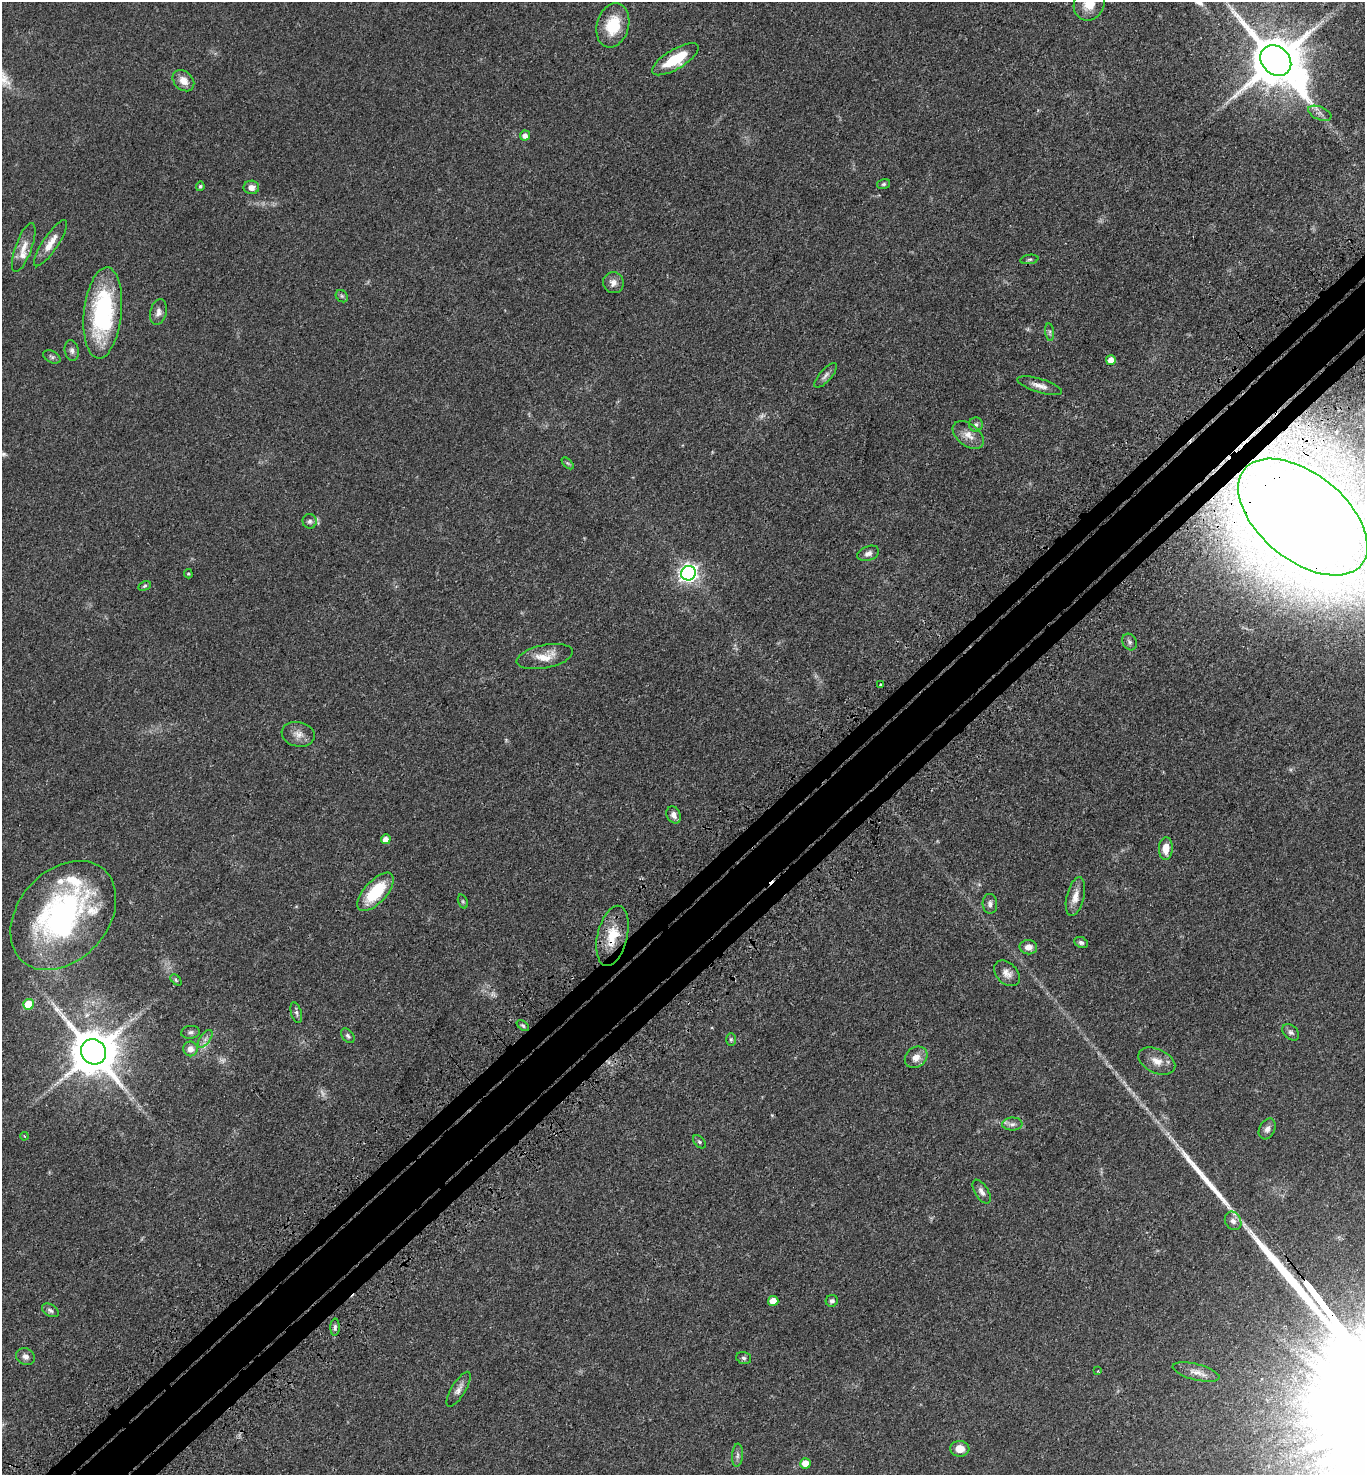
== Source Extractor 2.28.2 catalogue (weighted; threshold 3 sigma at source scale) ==
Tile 7 of 4 x 4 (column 3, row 2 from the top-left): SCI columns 2974-4336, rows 3046-4518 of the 6090 x 6092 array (HDU 1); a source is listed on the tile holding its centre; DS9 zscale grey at full resolution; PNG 1367 x 1477 px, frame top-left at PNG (2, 2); each listed source drawn as its Kron ellipse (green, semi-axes under 4 px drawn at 4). Shown black and unused: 6% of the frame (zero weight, under 3 of 4 exposures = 6% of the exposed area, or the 3 px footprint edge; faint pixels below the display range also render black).
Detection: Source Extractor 2.28.2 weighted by HDU 2 'WHT'; one run over the whole footprint, this tile lists its part. Background 0.0438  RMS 0.0052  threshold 0.0233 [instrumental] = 3 sigma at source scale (4.5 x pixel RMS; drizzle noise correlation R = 1.50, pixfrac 1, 0.05/0.05 arcsec/px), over >= 5 px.
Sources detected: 90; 5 too faint to see at this stretch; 1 inside a brighter object's white glare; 1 long thin detection or spike segment (spike, bleed or trail) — neither listed nor drawn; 4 inside a brighter listed object's ellipse — not listed separately; the other 79 listed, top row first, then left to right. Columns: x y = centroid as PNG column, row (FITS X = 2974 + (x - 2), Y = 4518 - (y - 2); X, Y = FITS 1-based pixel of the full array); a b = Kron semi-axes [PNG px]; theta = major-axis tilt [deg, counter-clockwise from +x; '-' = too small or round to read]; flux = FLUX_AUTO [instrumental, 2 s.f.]
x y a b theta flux
1089 4 17 15 61 8.6
613 25 22 16 74 16
675 59 26 10 31 18
1276 61 17 13 -43 3300
183 81 12 9 -43 4.9
1320 113 12 6 -23 2.2
525 135 5 5 - 2.8
884 184 6 5 - 0.89
200 186 5 4 - 0.78
251 187 8 6 1 3.2
50 243 27 7 56 6.6
24 247 26 8 70 5.6
1029 259 9 4 10 0.97
613 283 10 10 - 3.2
342 296 7 5 -46 0.84
158 312 13 8 77 2.5
103 313 46 19 84 61
1050 332 9 4 -82 1.1
72 351 10 7 -79 1.9
52 357 9 6 -29 1.2
1111 360 5 5 - 5.8
826 375 15 6 48 2.1
1040 386 23 7 -17 3.9
976 424 7 7 - 1.3
968 435 18 11 -38 5
568 463 7 4 -45 0.82
1303 517 76 43 -39 2200
310 521 7 7 - 1.5
868 553 11 7 21 2.1
688 573 7 7 - 210
188 574 4 4 - 0.57
145 586 6 4 28 0.83
1129 642 9 7 -61 1.5
545 657 28 11 12 8.2
880 685 3 2 - 0.64
298 734 17 12 -11 4.4
674 815 9 7 -64 2.5
386 839 5 5 - 4.1
1166 849 11 7 88 6.1
375 892 24 11 48 22
1075 897 20 8 76 5.2
463 901 7 4 -70 0.73
990 904 10 7 -85 2
63 916 61 45 48 130
612 936 31 15 77 14
1081 942 7 5 -24 1.2
1028 947 8 7 - 3.1
1007 973 15 10 -44 3.7
176 980 6 4 -46 0.74
28 1004 5 5 - 15
296 1013 10 5 -74 1.5
523 1026 7 4 -40 0.84
190 1032 9 6 6 1.4
1291 1032 10 6 -43 1.6
348 1036 8 5 -50 1.3
205 1039 10 5 55 2
731 1039 6 5 - 0.89
190 1049 7 7 - 3.6
93 1052 13 12 - 2500
916 1057 12 10 40 4.4
1157 1061 19 12 -25 5.6
1012 1124 10 6 1 2
1267 1129 11 7 62 2.3
24 1136 4 3 - 0.43
699 1142 8 5 -46 0.96
982 1192 13 6 -58 2.5
1233 1221 10 7 -59 2.5
773 1301 5 5 - 6.3
832 1301 6 6 - 1.6
50 1310 9 5 -32 1.5
335 1327 8 4 89 1.3
25 1357 10 8 -25 2.3
744 1358 8 5 -16 1.1
1098 1371 3 3 - 0.5
1196 1372 24 8 -14 4.1
459 1389 20 7 59 3
960 1449 9 8 - 5.4
737 1455 11 5 86 1.6
806 1463 5 5 - 6.9
Overlapping masked pixels (flux is a lower limit): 2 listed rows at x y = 1303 517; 612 936
Isophote crosses this tile's border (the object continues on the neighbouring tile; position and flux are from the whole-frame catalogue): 2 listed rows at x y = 1089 4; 1303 517